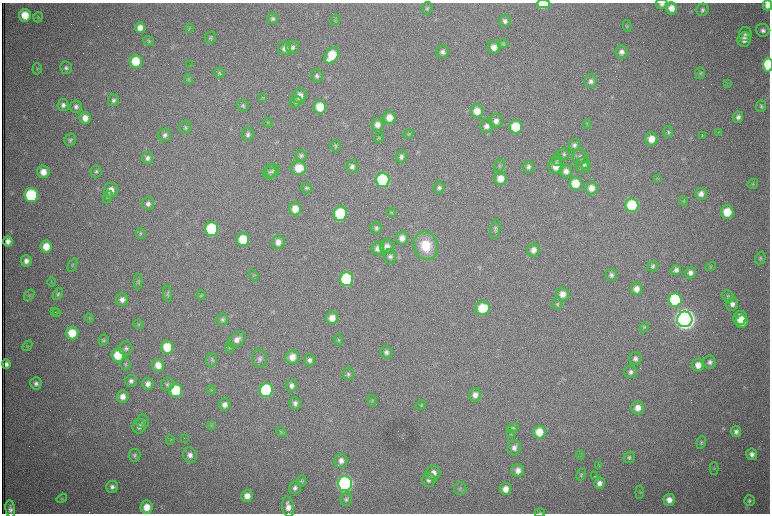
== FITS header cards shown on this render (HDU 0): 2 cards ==
NAXIS1  =                 1536 /fastest changing axis
NAXIS2  =                 1023 /next to fastest changing axis

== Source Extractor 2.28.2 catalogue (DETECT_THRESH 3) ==
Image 1536 x 1023 px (HDU 0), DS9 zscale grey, zoomed out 1/2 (1 PNG px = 2 x 2 image px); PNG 772 x 516 px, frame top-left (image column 1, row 1022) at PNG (2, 3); each listed source drawn as its Kron ellipse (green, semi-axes under 4 px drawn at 4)
Background 1050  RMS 16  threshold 48.8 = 3 sigma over >= 5 px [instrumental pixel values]
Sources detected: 297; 65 cannot appear on this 1/2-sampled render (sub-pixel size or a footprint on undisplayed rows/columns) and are neither listed nor drawn; the other 232 listed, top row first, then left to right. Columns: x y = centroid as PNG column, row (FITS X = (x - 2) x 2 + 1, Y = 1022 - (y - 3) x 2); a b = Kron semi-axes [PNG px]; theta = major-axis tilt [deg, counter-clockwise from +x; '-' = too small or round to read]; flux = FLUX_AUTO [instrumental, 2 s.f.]
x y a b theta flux
543 4 6 4 0 1.2e+05
662 4 6 5 - 9.8e+03
768 5 5 4 - 2.3e+04
427 8 6 5 - 6.4e+03
671 8 6 6 - 3.4e+04
703 10 6 6 - 1.0e+04
25 15 6 6 - 6.6e+04
38 17 5 4 - 4.7e+03
272 18 5 5 - 7.4e+03
335 20 6 2 57 2.8e+03
505 21 6 5 - 1.2e+04
627 26 6 3 -80 3.7e+03
140 28 5 5 - 3.1e+04
189 28 4 3 - 3.4e+03
763 30 6 6 - 1.3e+04
745 34 7 6 - 1.2e+04
210 38 6 5 - 6.8e+03
744 39 7 6 - 2.4e+04
149 41 5 5 - 5.5e+03
503 44 5 4 - 3.9e+03
293 47 6 6 - 1.0e+04
494 47 6 6 - 2.9e+04
285 48 6 6 - 1.9e+04
442 52 6 6 - 1.3e+04
621 52 6 6 - 1.8e+04
332 55 9 6 54 1.3e+05
136 61 6 6 - 8.9e+04
190 65 2 1 - 9.9e+04
768 65 7 5 -88 2.2e+05
66 68 6 6 - 1.1e+04
37 69 5 4 - 4.6e+03
219 73 5 5 - 5.4e+03
700 73 5 5 - 5.0e+03
317 76 6 5 - 1.0e+04
188 79 5 4 - 4.4e+03
591 81 7 6 - 1.4e+04
727 83 3 2 - 2.3e+03
299 96 7 7 - 3.5e+04
263 97 4 2 - 2.2e+03
113 100 6 5 - 1.0e+04
296 102 6 5 - 6.5e+03
63 105 6 5 - 1.3e+04
243 106 6 5 - 7.2e+03
761 106 6 5 - 6.2e+03
76 107 6 6 - 1.2e+04
320 107 6 6 - 9.5e+04
477 111 6 6 - 4.3e+04
738 117 5 5 - 1.2e+04
85 118 6 5 - 3.0e+04
389 118 6 6 - 4.4e+04
496 121 7 6 - 1.8e+04
268 123 5 3 - 3.2e+03
587 124 4 3 - 2.8e+03
377 125 6 6 - 2.4e+04
487 126 7 6 - 1.6e+04
516 127 6 6 - 1.3e+05
185 128 6 6 - 8.1e+03
668 132 6 5 - 6.9e+03
718 132 3 3 - 3.4e+03
248 134 6 6 - 1.1e+04
408 134 5 3 - 3.9e+03
165 135 6 6 - 1.2e+04
702 135 2 1 - 8.3e+03
379 138 5 3 - 3.3e+03
651 139 6 6 - 4.4e+04
70 140 6 5 - 7.8e+03
574 145 6 5 - 1.0e+04
336 146 6 5 - 5.7e+03
564 154 6 5 - 7.0e+03
301 156 6 5 - 8.2e+03
401 156 6 5 - 1.1e+04
580 157 8 7 - 1.3e+04
147 158 6 5 - 1.2e+04
557 159 6 5 - 6.0e+03
583 165 8 7 - 1.7e+04
585 165 2 1 - 2.2e+03
500 166 7 5 61 7.5e+03
556 166 7 7 - 3.4e+04
352 167 6 6 - 1.3e+04
528 167 6 5 - 9.7e+03
299 168 7 7 - 7.2e+04
96 171 6 5 - 7.4e+03
272 171 7 6 - 8.4e+03
566 171 6 6 - 1.9e+04
43 172 6 6 - 3.7e+04
270 172 7 5 48 8.2e+03
500 179 6 6 - 4.2e+04
657 179 3 3 - 2.9e+03
383 180 7 6 - 4.8e+05
576 183 6 6 - 8.5e+04
753 184 5 4 - 5.2e+03
306 188 5 5 - 6.7e+03
439 188 6 5 - 9.9e+03
591 188 6 6 - 3.5e+04
111 190 7 7 - 3.6e+04
701 194 6 5 - 1.9e+04
31 195 7 6 - 3.7e+05
108 197 6 4 67 5.5e+03
683 201 5 4 - 4.1e+03
148 204 6 6 - 1.3e+04
632 205 7 6 - 2.6e+05
295 209 6 6 - 4.7e+04
727 212 6 6 - 8.4e+04
391 213 5 3 - 3.6e+03
340 214 7 6 - 2.8e+05
376 228 6 5 - 8.8e+03
211 229 7 6 - 2.9e+05
495 229 10 5 82 8.5e+03
141 233 5 5 - 5.4e+03
402 238 6 6 - 2.6e+04
243 239 6 6 - 1.1e+05
8 241 5 4 - 1.7e+04
278 242 7 6 - 2.4e+04
46 246 6 5 - 4.9e+04
426 246 14 12 -72 1.1e+05
387 247 7 6 - 2.4e+04
378 248 6 6 - 2.0e+04
533 250 6 6 - 2.4e+04
390 256 7 6 - 1.1e+04
760 258 6 5 - 6.7e+03
26 261 6 5 - 1.7e+04
72 265 7 3 67 4.5e+03
653 266 5 5 - 7.3e+03
711 267 5 4 - 3.8e+03
676 270 5 5 - 1.3e+04
690 273 6 5 - 1.6e+04
254 275 6 3 -51 4.1e+03
611 275 6 5 - 9.8e+03
347 279 7 6 - 4.4e+05
51 282 4 2 - 2.8e+03
138 282 8 3 89 5.1e+03
636 289 6 6 - 2.9e+04
58 294 6 4 57 6.4e+03
167 294 8 4 -83 6.2e+03
562 294 6 6 - 2.7e+04
29 295 6 4 53 4.9e+03
201 295 5 4 - 4.8e+03
728 296 6 5 - 6.7e+03
122 300 6 6 - 1.8e+04
675 300 7 6 - 2.7e+05
557 304 5 5 - 5.7e+03
732 304 6 6 - 1.7e+04
482 308 7 6 - 1.2e+05
55 312 3 1 - 1.0e+03
57 313 2 1 - 1.7e+03
89 318 5 2 - 3.0e+03
332 318 6 6 - 3.8e+04
740 318 7 6 - 7.7e+04
222 319 6 5 - 8.4e+03
685 319 8 7 - 4.6e+06
742 321 6 5 - 5.8e+04
138 324 5 4 - 4.4e+03
644 327 5 4 - 4.5e+03
72 333 6 6 - 8.4e+04
237 339 10 6 44 2.5e+04
103 340 6 5 - 6.4e+03
339 340 5 4 - 4.9e+03
27 346 6 2 49 2.8e+03
167 347 6 6 - 9.3e+04
229 347 5 4 - 4.6e+03
126 348 7 6 - 1.0e+04
386 352 6 6 - 1.2e+04
118 355 7 6 - 9.6e+04
292 357 7 6 - 3.9e+04
260 358 9 7 -89 1.4e+04
635 359 6 6 - 1.3e+04
212 360 7 5 76 7.7e+03
309 360 6 5 - 1.2e+04
710 362 6 6 - 1.3e+04
6 364 5 4 - 1.3e+04
125 364 6 5 - 5.6e+03
158 365 6 6 - 3.8e+04
698 365 6 6 - 3.0e+04
631 372 6 6 - 1.2e+04
348 374 6 5 - 7.8e+03
131 381 6 6 - 1.3e+04
36 383 6 5 - 1.2e+04
148 384 6 5 - 1.9e+04
167 384 6 6 - 9.0e+03
291 386 6 5 - 1.4e+04
176 390 6 6 - 2.0e+05
211 390 4 3 - 3.1e+03
266 390 7 6 - 3.6e+05
475 395 6 6 - 2.3e+04
123 396 6 5 - 2.5e+04
372 401 6 4 -80 4.0e+03
295 403 6 5 - 1.3e+04
225 405 6 5 - 1.9e+04
421 405 5 2 - 2.6e+03
638 408 7 6 - 3.1e+04
143 421 7 6 - 9.7e+03
211 425 4 2 - 2.6e+03
139 426 7 6 - 1.4e+04
513 428 5 5 - 5.5e+03
736 431 6 5 - 1.3e+04
281 432 6 4 -41 5.2e+03
539 432 6 6 - 6.9e+04
511 434 3 3 - 3.1e+03
184 438 2 1 - 6.4e+02
170 440 4 2 - 2.3e+03
701 442 6 4 81 6.4e+03
514 448 8 6 75 1.6e+04
752 454 6 5 - 1.5e+04
134 455 6 6 - 9.2e+03
190 455 7 6 - 2.0e+04
580 455 5 3 - 3.2e+03
629 457 6 5 - 7.1e+03
341 461 7 6 - 2.1e+04
599 466 4 2 - 2.5e+03
714 468 6 3 88 3.2e+03
518 470 6 6 - 2.5e+04
433 473 7 7 - 2.6e+04
581 475 6 4 66 5.6e+03
594 476 2 1 - 1.0e+03
428 480 7 7 - 1.5e+04
301 481 5 4 - 4.9e+03
345 483 7 7 - 1.5e+06
599 483 5 5 - 1.7e+04
112 487 6 6 - 1.3e+04
295 488 6 6 - 1.2e+04
460 489 6 6 - 8.4e+03
505 489 6 5 - 2.9e+04
640 492 7 3 84 4.6e+03
247 496 6 5 - 2.9e+04
62 498 6 4 33 4.6e+03
346 499 6 5 - 8.2e+03
669 500 6 5 - 2.7e+04
749 501 5 5 - 7.7e+03
147 507 6 6 - 4.8e+04
288 507 10 6 -81 2.8e+04
10 509 8 5 -82 1.5e+04
540 513 5 4 - 4.0e+03
At the frame edge (FLAGS 8, measured only in part): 5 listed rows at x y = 543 4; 662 4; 768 5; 768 65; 540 513
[65 sub-pixel or undisplayed-footprint detections neither listed nor drawn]